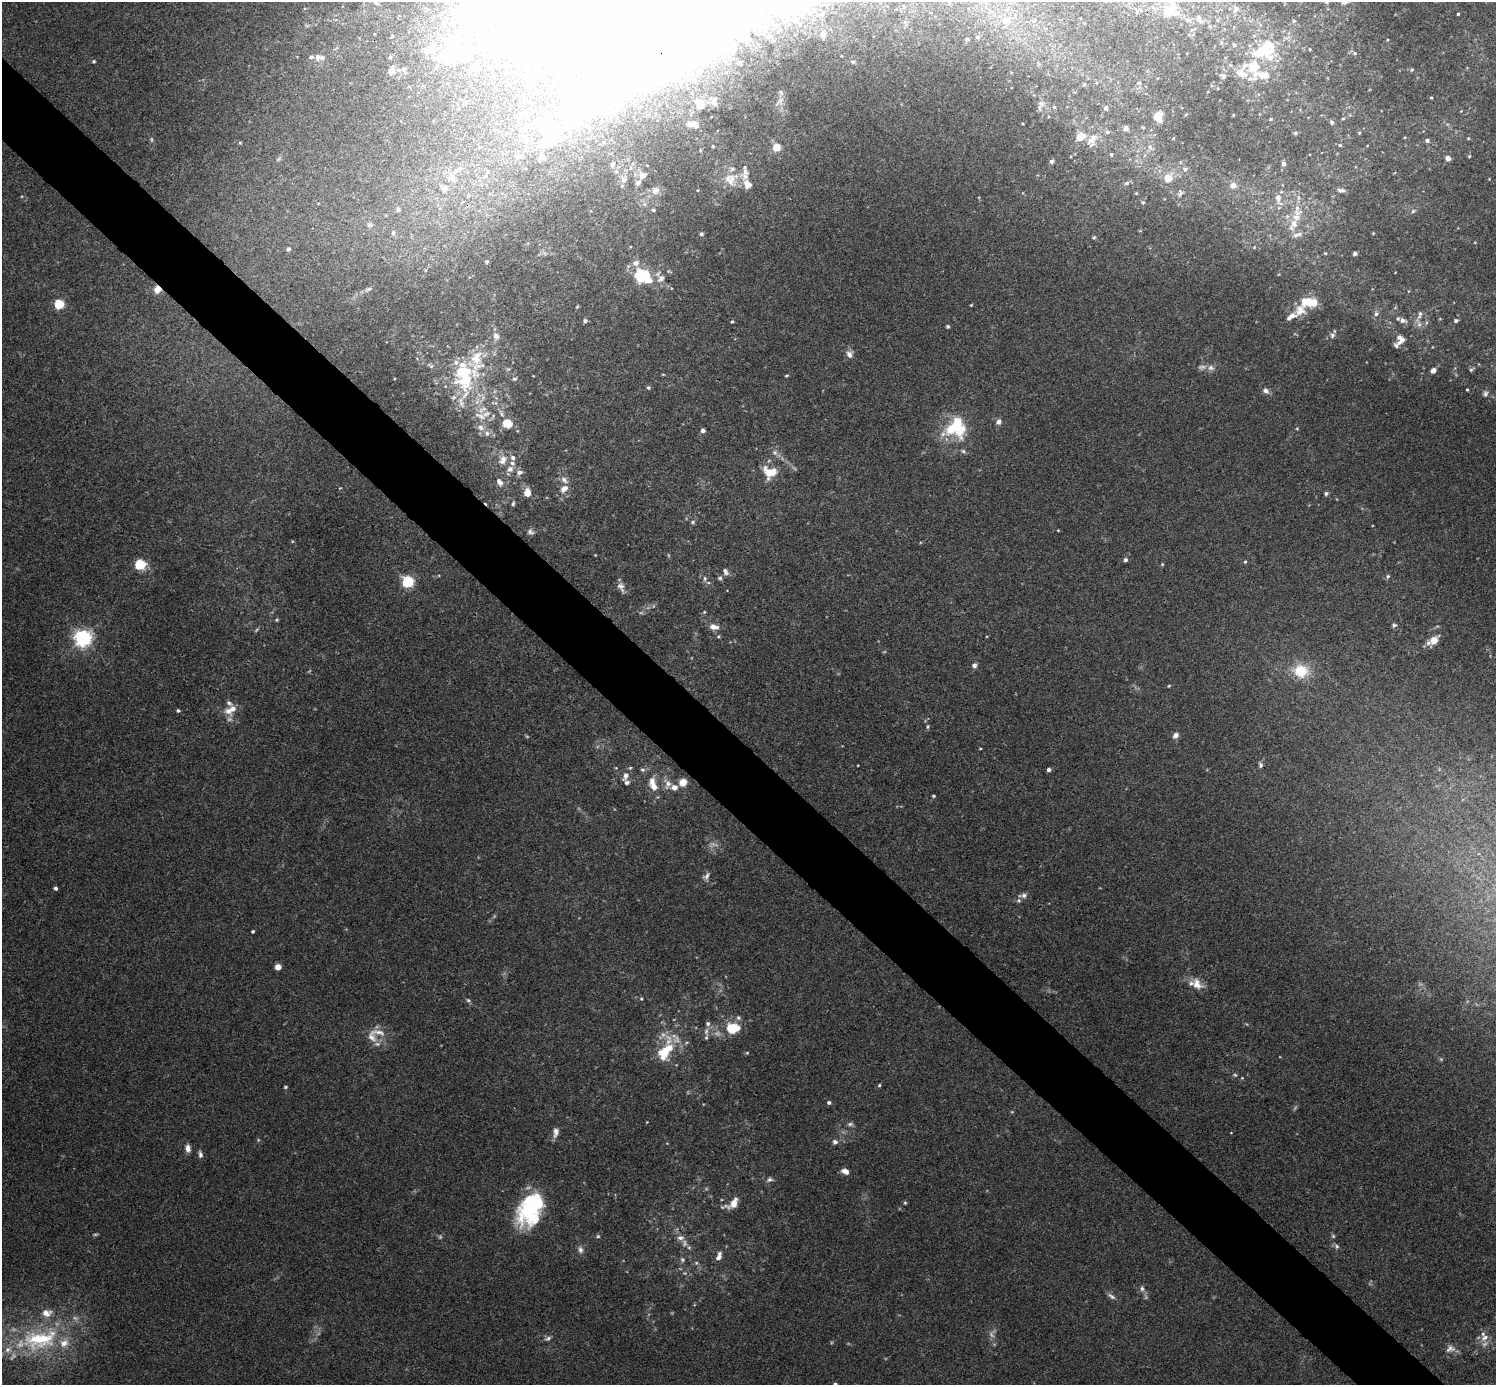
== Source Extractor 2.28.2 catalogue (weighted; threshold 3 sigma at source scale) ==
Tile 11 of 4 x 4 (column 3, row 3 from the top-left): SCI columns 2997-4490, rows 1683-3065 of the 5988 x 5988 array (HDU 1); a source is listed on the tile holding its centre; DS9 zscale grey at full resolution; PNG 1498 x 1387 px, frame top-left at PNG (2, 2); no overlay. Shown black and unused: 5% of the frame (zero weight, under 3 of 4 exposures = <1% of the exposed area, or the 3 px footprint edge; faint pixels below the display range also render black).
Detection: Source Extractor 2.28.2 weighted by HDU 2 'WHT'; one run over the whole footprint, this tile lists its part. Background 0.0533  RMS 0.005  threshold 0.0225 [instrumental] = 3 sigma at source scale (4.5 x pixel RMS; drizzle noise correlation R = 1.50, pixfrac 1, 0.05/0.05 arcsec/px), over >= 5 px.
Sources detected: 344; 19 too faint to see at this stretch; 29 inside a brighter object's white glare — not listed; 56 inside a brighter listed object's ellipse — not listed separately; the other 240 listed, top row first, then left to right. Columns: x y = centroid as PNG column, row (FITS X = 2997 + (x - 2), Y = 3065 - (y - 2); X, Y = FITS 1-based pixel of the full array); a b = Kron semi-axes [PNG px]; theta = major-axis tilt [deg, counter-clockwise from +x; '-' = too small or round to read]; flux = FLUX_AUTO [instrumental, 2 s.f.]
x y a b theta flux
1327 2 5 4 - 0.84
376 3 8 6 -26 1.5
486 3 35 17 38 22
1153 7 6 6 - 1.4
1236 9 10 7 54 2.5
1140 10 6 4 -19 0.97
1170 10 21 13 51 13
821 14 12 7 30 3.7
1458 14 3 3 - 0.81
1006 20 9 8 - 4.3
1035 20 5 3 - 0.47
1188 20 9 6 -9 1.9
1199 20 11 6 -63 2.5
730 33 22 9 -86 15
823 34 14 9 81 4
768 36 7 5 88 1.4
978 37 5 5 - 1
967 39 5 4 - 0.76
452 40 13 12 - 7.1
1221 42 6 4 -73 0.79
1267 47 40 23 34 34
1310 49 3 3 - 0.49
1354 53 6 5 - 0.92
311 57 6 5 - 1.1
318 57 8 6 85 1.9
390 57 5 4 - 0.69
444 60 21 16 -23 7.6
94 61 5 4 - 0.71
853 62 5 4 - 0.72
740 63 5 4 - 1
476 65 8 6 44 1.6
391 70 8 6 57 3.9
1412 70 5 4 - 0.6
1264 75 20 11 1 10
1223 76 9 7 -28 1.7
1139 83 6 5 - 0.87
1084 84 4 4 - 0.67
1431 97 3 3 - 0.54
698 101 9 6 -8 2.7
714 101 10 6 78 2.2
780 101 16 9 51 4
1040 105 16 7 73 2.8
1054 107 5 4 - 0.62
1106 108 5 4 - 1.4
582 111 97 30 46 89
1186 114 5 3 - 0.53
522 115 14 10 9 4.5
1157 115 13 8 37 4.7
1271 119 5 3 - 0.61
1343 119 5 3 - 0.51
1332 122 5 4 - 1.2
496 123 5 4 - 0.54
692 124 12 6 -6 5.5
525 127 19 8 70 6.7
1143 127 5 3 - 0.5
1126 128 6 5 - 1.6
1107 132 6 5 - 1.1
1295 133 6 4 15 0.89
1359 133 5 3 - 0.47
1080 137 14 10 26 5.1
1173 138 5 4 - 0.45
1468 138 5 4 - 0.56
151 139 7 4 -90 0.78
1092 140 21 11 69 5.2
1427 140 6 5 - 1.2
240 143 5 3 - 0.49
1340 145 5 4 - 0.67
713 146 4 4 - 0.62
776 147 5 5 - 15
1150 147 7 6 - 1.4
700 150 5 3 - 0.52
1111 154 4 4 - 0.63
1469 156 5 4 - 0.56
1448 158 5 5 - 3
1051 161 5 5 - 1.3
612 164 6 5 - 1.1
1283 164 6 5 - 1.8
460 168 8 7 - 2.3
1185 169 6 6 - 1.4
745 173 26 9 88 4.8
642 176 9 8 - 2.7
451 177 17 12 -65 7.6
1168 178 6 6 - 7.9
623 179 8 6 86 2.2
730 179 21 15 -60 9.2
1127 183 7 5 17 0.98
1233 185 7 6 - 3.5
444 188 10 10 - 4.2
655 190 12 10 38 3.3
1341 190 9 5 -7 1.6
1136 193 4 3 - 0.42
1180 193 9 6 81 1.4
1278 198 17 8 -75 4.4
1143 202 5 4 - 0.58
644 204 6 5 - 1.2
398 209 7 6 - 1.4
653 210 5 4 - 0.86
1413 211 6 5 - 1
370 225 9 6 -2 1.7
1293 225 25 11 62 9.4
393 233 6 6 - 1.6
1373 233 4 3 - 0.45
701 234 5 4 - 1
1094 237 4 4 - 0.68
288 249 6 5 - 1.4
1325 253 4 3 - 0.43
1355 253 4 4 - 2
487 262 5 5 - 0.74
425 270 4 4 - 0.55
643 276 18 13 -25 27
661 278 11 8 46 3.3
157 289 8 8 - 4.9
369 289 8 5 26 1.3
1309 302 17 9 -1 13
59 304 5 5 - 36
971 305 4 3 - 0.44
577 307 5 3 - 0.46
1300 310 16 15 - 6.3
1376 314 7 6 - 1.6
1402 320 9 6 -21 2.6
585 321 4 4 - 1
1456 321 6 5 - 1.4
732 322 4 3 - 0.53
1418 323 17 6 -70 2.8
948 326 4 4 - 0.81
1332 335 8 7 - 1.6
496 336 9 7 -64 2.7
1401 340 11 9 -84 4.9
849 354 10 9 - 2.6
1211 368 10 8 -17 2.2
1471 369 9 4 34 0.9
1433 370 5 5 - 2.3
663 374 5 3 - 0.43
787 375 4 3 - 0.59
464 377 50 25 -85 40
514 379 5 4 - 1
648 388 5 5 - 0.97
1467 390 3 2 - 0.5
1266 391 8 6 -39 2.2
1485 394 8 7 - 1.7
501 413 12 5 -63 2.1
486 414 15 9 26 5.3
998 422 8 7 - 2.1
507 423 9 8 - 10
955 426 33 20 45 24
481 427 12 8 -22 3.5
1297 429 5 3 - 0.45
703 430 5 5 - 1.6
963 451 6 6 - 1
775 452 7 7 - 1.7
503 460 16 12 63 6.6
519 472 8 7 - 2.6
769 473 21 11 -61 7.2
564 480 13 7 -45 2.8
499 482 11 7 -57 3.3
564 489 11 8 40 4.1
527 492 11 8 -85 4.8
1326 493 5 5 - 1.1
513 503 7 5 85 1
693 522 6 5 - 0.91
530 532 9 7 -29 1.7
1125 560 5 4 - 1.4
1245 562 5 4 - 0.63
1162 564 5 4 - 0.57
140 565 6 5 - 43
725 571 9 6 -63 1.9
1388 576 6 5 - 0.99
705 578 8 5 -90 1.5
720 578 6 5 - 1
408 582 6 5 - 67
621 587 14 8 -65 2.7
704 612 5 4 - 0.61
277 620 5 4 - 0.64
1394 625 6 6 - 1.1
714 627 12 7 -10 3.5
718 636 5 5 - 0.73
83 638 7 6 - 210
1434 640 12 8 48 5.1
974 665 6 5 - 1.7
1301 671 15 12 -6 17
1169 686 4 3 - 0.46
178 711 4 4 - 0.94
228 711 13 10 -43 5.2
927 727 5 5 - 0.91
1175 735 6 5 - 2.9
980 748 4 3 - 0.39
1260 765 7 5 -78 1.2
616 768 5 3 - 0.37
1049 770 4 4 - 1.8
625 776 11 7 65 3.3
683 782 5 5 - 16
653 784 21 10 -74 7.9
667 784 13 9 -88 3.8
933 796 4 3 - 0.66
706 876 11 7 51 2
56 888 4 4 - 1.2
1024 895 9 7 6 1.8
253 931 3 3 - 0.74
278 967 5 4 - 7
1197 984 16 11 -48 5.9
641 998 4 4 - 0.59
468 1000 5 5 - 0.85
738 1018 6 6 - 1.2
733 1028 10 7 5 23
706 1031 12 6 85 2.7
378 1032 27 9 -3 6
687 1042 6 3 19 0.63
665 1050 33 16 74 22
747 1053 5 4 - 0.56
1441 1059 5 4 - 0.6
1235 1075 5 5 - 0.82
879 1085 5 4 - 0.69
285 1087 4 3 - 0.67
829 1102 5 4 - 1.2
647 1122 3 2 - 0.31
850 1124 8 5 1 1.3
556 1132 13 7 84 2.9
1231 1133 3 2 - 0.27
835 1142 7 6 - 1.7
188 1148 10 6 -86 2.7
200 1154 9 5 -83 1.7
845 1171 8 6 -24 3.1
769 1179 9 6 16 1.5
732 1203 20 9 32 5.8
905 1203 5 4 - 0.64
531 1206 36 19 57 49
598 1236 5 5 - 0.67
684 1243 11 8 -84 2.7
1337 1246 8 6 -55 1.2
580 1250 10 6 -78 1.8
719 1256 13 7 69 3
682 1260 6 6 - 1.1
696 1263 6 5 - 0.98
1142 1289 7 6 - 1.4
1111 1296 13 5 -34 1.8
1485 1337 12 8 40 3.8
548 1338 9 6 23 1.5
40 1339 58 30 12 56
1450 1349 14 10 13 3.2
835 1384 4 3 - 1.4
Overlapping masked pixels (flux is a lower limit): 1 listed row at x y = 157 289
Isophote crosses this tile's border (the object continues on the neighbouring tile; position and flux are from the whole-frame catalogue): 4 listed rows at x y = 1327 2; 376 3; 486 3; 835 1384